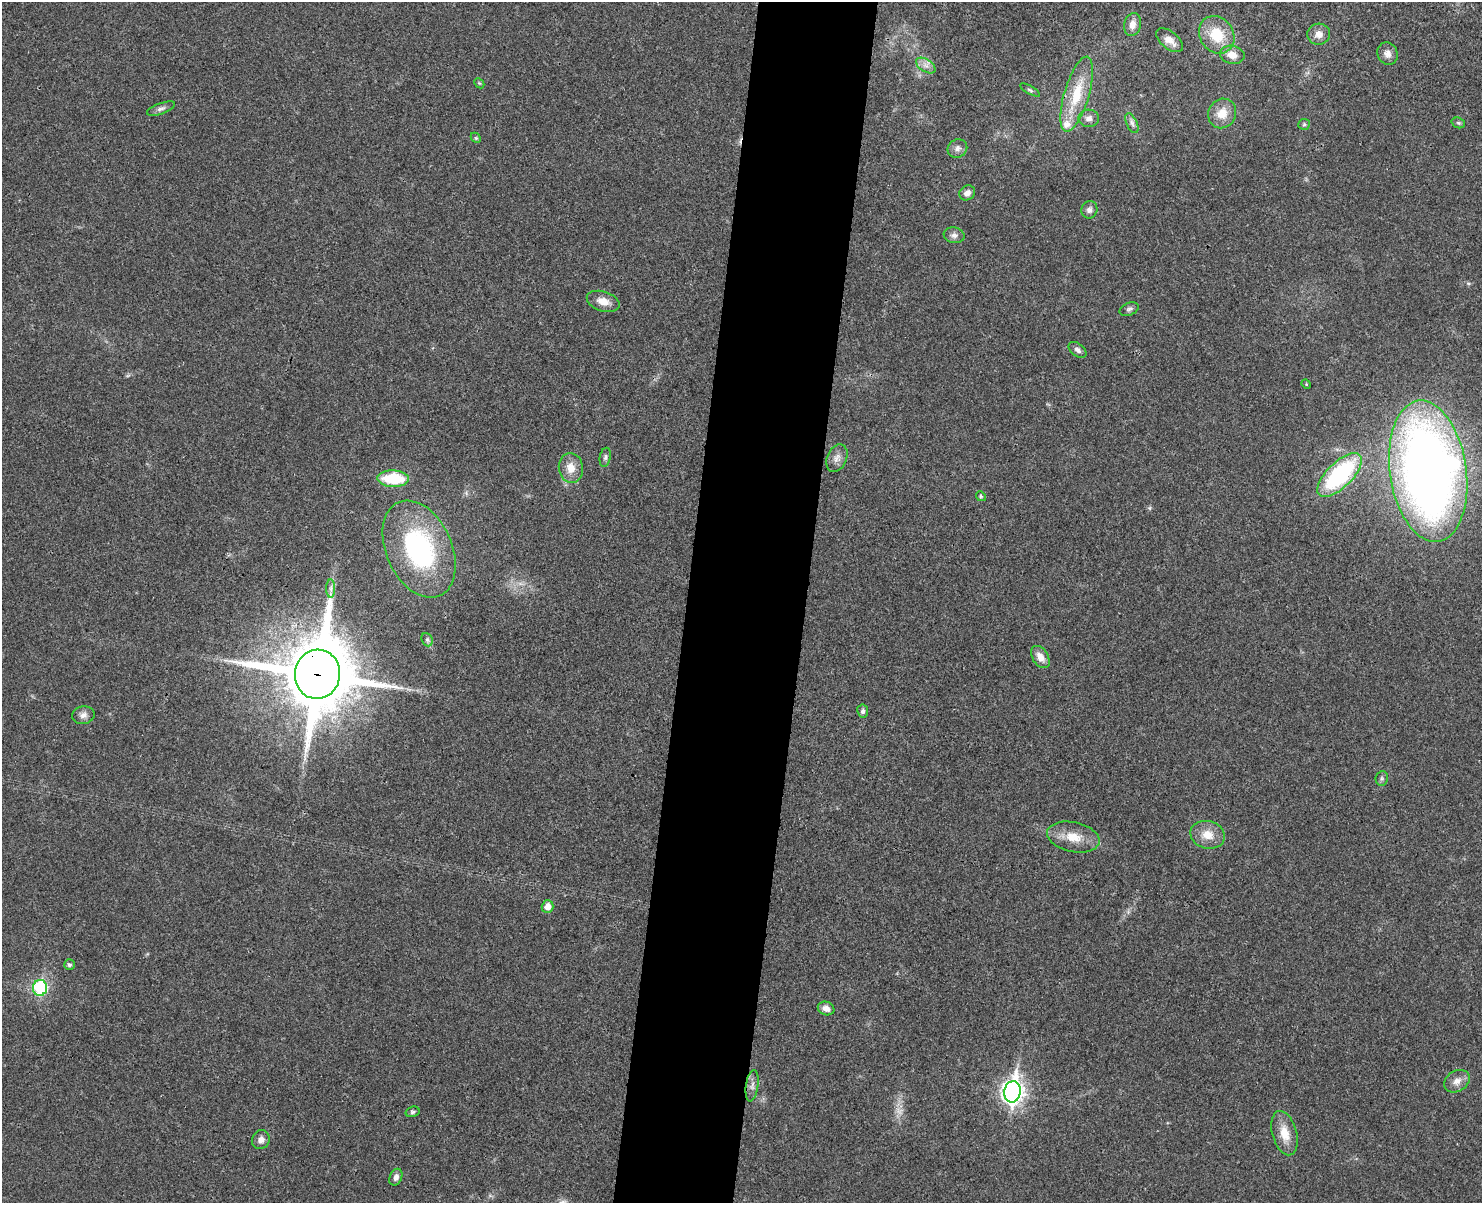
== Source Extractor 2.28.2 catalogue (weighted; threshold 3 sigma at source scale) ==
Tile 8 of 3 x 4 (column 2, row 3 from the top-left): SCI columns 1649-3128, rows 1218-2418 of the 4893 x 4832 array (HDU 1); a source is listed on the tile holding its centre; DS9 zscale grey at full resolution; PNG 1484 x 1205 px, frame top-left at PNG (2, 2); each listed source drawn as its Kron ellipse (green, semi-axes under 4 px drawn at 4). Shown black and unused: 8% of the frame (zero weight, under 3 of 4 exposures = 6% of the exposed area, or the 3 px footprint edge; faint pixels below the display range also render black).
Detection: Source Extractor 2.28.2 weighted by HDU 2 'WHT'; one run over the whole footprint, this tile lists its part. Background 0.0307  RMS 0.0048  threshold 0.0214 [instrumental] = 3 sigma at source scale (4.5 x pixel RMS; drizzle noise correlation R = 1.50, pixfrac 1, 0.05/0.05 arcsec/px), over >= 5 px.
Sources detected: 55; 1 too faint to see at this stretch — neither listed nor drawn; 1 inside a brighter listed object's ellipse — not listed separately; the other 53 listed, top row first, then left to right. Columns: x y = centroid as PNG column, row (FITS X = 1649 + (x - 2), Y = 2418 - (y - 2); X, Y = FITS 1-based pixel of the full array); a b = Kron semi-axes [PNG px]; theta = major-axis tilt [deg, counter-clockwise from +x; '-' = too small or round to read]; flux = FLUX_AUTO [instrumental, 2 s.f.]
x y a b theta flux
1133 24 12 8 76 3.7
1319 34 11 10 - 3.7
1217 35 20 16 -55 15
1169 40 16 8 -39 4.6
1388 54 11 10 - 3
1232 55 12 9 -11 5
926 65 11 6 -33 2.5
479 83 6 4 -44 0.62
1030 90 11 3 -28 0.78
1077 94 39 12 74 18
161 109 15 5 20 1.7
1222 113 15 13 59 7
1089 118 10 8 -1 2.5
1132 123 10 5 -65 1.7
1458 123 7 5 -20 0.78
1304 124 6 5 - 0.93
476 138 6 4 -44 0.65
957 148 10 9 - 2.4
967 193 8 7 - 2.6
1089 210 9 8 - 2.1
954 235 10 7 -9 2.1
603 301 17 10 -17 5
1129 309 10 6 23 1.3
1077 350 10 6 -39 1.9
1306 384 5 4 - 0.46
605 457 10 5 79 1.3
837 458 14 10 67 3.3
571 468 15 12 -83 5.9
1428 471 71 38 -82 480
1339 475 28 12 45 58
393 479 16 8 -1 22
981 496 5 4 - 0.66
419 549 51 33 -66 74
331 589 9 4 -90 1.5
427 640 7 5 -68 1.1
1040 657 12 8 -58 4.4
317 674 25 22 81 4600
863 711 6 5 - 1.2
83 715 11 9 11 2.4
1382 778 7 6 - 1.1
1208 835 17 13 -15 7.3
1073 837 27 14 -12 9.7
548 906 6 6 - 4.4
69 965 5 5 - 1
40 988 8 7 - 47
826 1008 8 6 -20 3.2
1457 1081 13 10 31 3.8
752 1086 16 6 82 2.6
1012 1092 11 8 82 310
412 1112 7 5 17 0.95
1284 1133 23 12 -74 8
261 1140 10 8 61 2.7
396 1177 9 6 66 2.1
Overlapping masked pixels (flux is a lower limit): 1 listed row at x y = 317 674